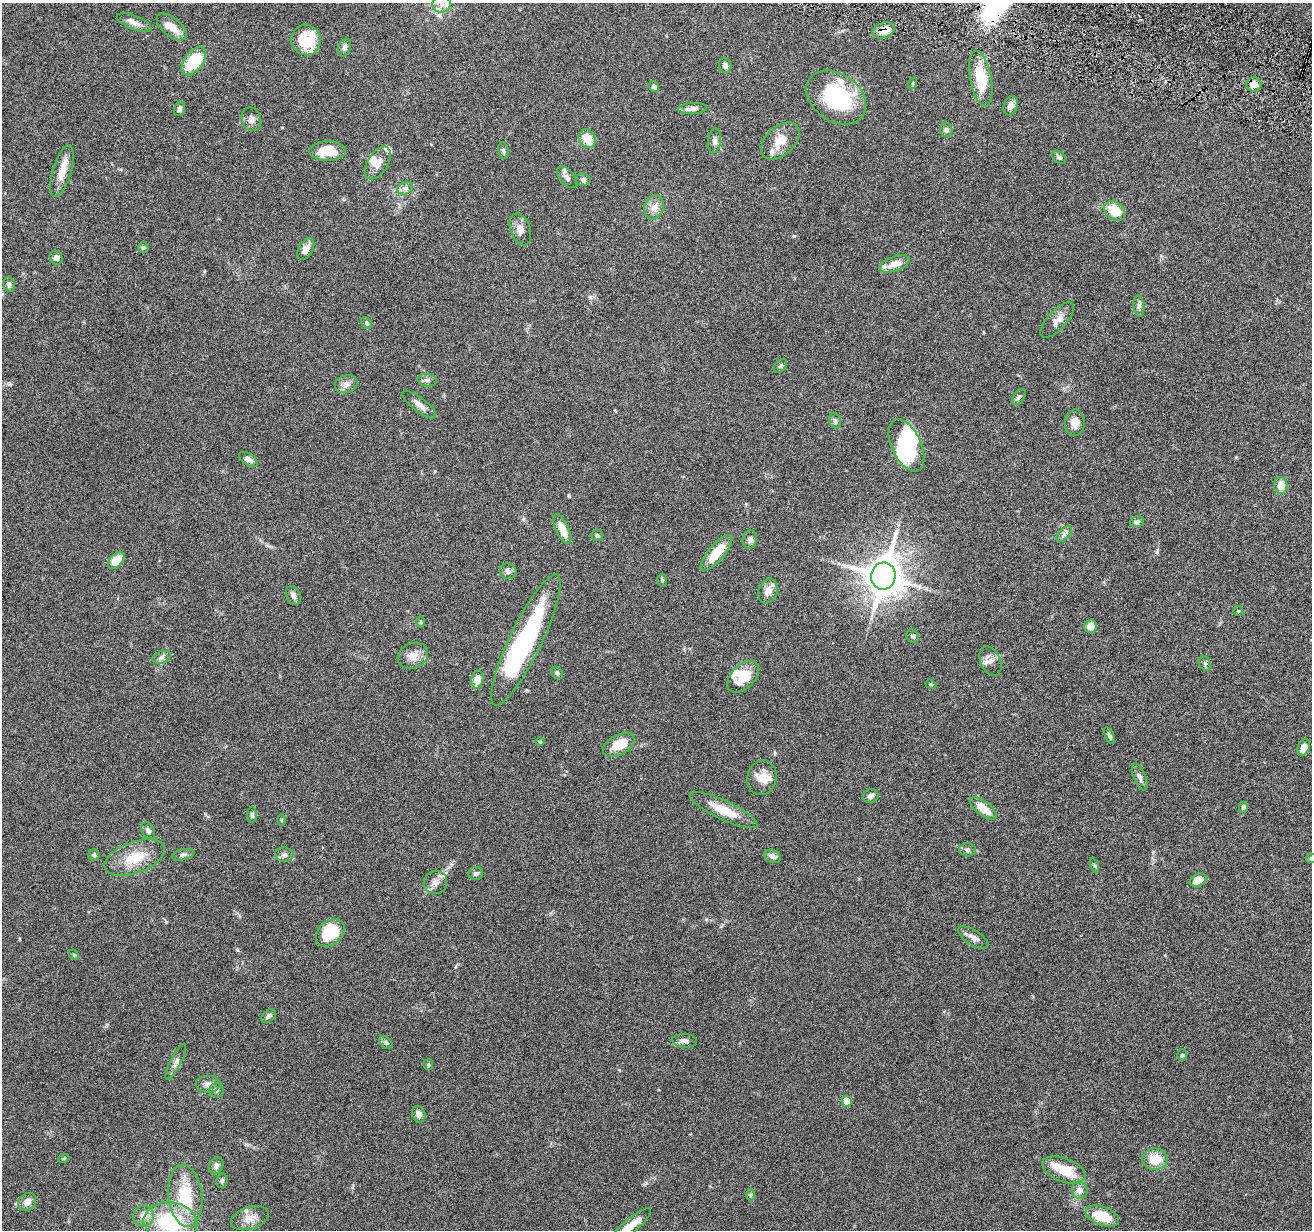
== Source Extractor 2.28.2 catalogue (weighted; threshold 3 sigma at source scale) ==
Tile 10 of 4 x 4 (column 2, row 3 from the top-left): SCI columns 1313-2622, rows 1484-2711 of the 5242 x 5295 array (HDU 1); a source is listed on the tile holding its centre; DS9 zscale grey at full resolution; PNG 1314 x 1232 px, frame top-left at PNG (2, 3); each listed source drawn as its Kron ellipse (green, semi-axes under 4 px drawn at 4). Shown black and unused: <1% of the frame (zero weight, under 4 of 8 exposures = <1% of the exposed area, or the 3 px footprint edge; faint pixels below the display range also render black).
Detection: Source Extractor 2.28.2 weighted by HDU 2 'WHT'; one run over the whole footprint, this tile lists its part. Background 0.0772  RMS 0.0044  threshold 0.0181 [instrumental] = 3 sigma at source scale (4.09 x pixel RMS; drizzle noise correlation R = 1.36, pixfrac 0.8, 0.05/0.05 arcsec/px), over >= 5 px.
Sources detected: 139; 4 inside a brighter object's white glare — neither listed nor drawn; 9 inside a brighter listed object's ellipse — not listed separately; the other 126 listed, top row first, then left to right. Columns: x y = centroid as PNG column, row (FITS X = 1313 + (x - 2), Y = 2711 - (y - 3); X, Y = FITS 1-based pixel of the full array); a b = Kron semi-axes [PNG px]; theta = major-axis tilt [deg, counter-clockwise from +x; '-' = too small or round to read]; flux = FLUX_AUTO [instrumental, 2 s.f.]
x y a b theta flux
441 4 9 8 - 2.8
134 22 18 7 -22 2.8
172 27 18 9 -40 4.8
884 30 12 7 18 5.1
306 40 15 14 - 16
344 48 9 6 72 1.5
194 61 16 9 53 20
725 65 7 6 - 1.4
981 79 28 10 -79 15
913 83 6 3 72 0.46
1254 84 7 7 - 2.9
654 87 6 4 -52 1.3
836 97 32 23 -36 34
1011 106 10 7 73 2
693 108 14 5 4 2.3
179 109 7 5 75 1.2
251 119 12 9 -68 2.2
946 130 7 6 - 1.1
587 139 10 8 -58 6.3
715 141 12 6 85 1.6
780 141 23 14 42 6.3
328 151 18 10 0 8.9
503 151 8 5 -79 0.82
1059 157 8 5 -35 1.1
378 163 18 10 58 3.7
62 171 27 9 74 5.6
567 177 13 7 -50 1.7
583 180 7 6 - 0.93
405 188 8 6 21 1.4
654 207 12 9 69 3.2
1115 211 11 8 -41 11
520 229 16 10 -71 3
143 248 5 5 - 0.84
306 249 12 7 60 3.4
56 258 7 6 - 1.3
894 264 16 7 18 4.3
9 284 7 6 - 1.3
1139 306 10 5 -83 1.3
1057 320 22 9 47 3.6
366 323 6 4 -43 0.66
780 366 8 5 49 0.78
427 380 10 6 -8 1.2
346 384 12 8 18 2.5
1019 397 9 5 54 0.94
419 405 21 7 -38 2.8
835 421 8 5 -73 0.98
1075 423 13 10 88 4
906 445 28 14 -65 17
248 459 11 5 -34 1.9
1281 485 8 6 -86 4.6
1137 522 7 5 17 0.89
562 529 16 6 -64 6.1
1064 534 9 5 46 1.2
597 536 6 5 - 0.78
750 540 9 7 75 1.5
716 553 22 8 50 10
116 560 10 6 48 6.8
508 571 8 7 - 1.3
883 576 14 12 79 790
662 580 6 4 -77 0.64
768 591 13 9 68 3.4
293 596 10 7 -68 1.7
1238 611 5 4 - 0.49
420 622 6 4 -89 0.49
1090 626 7 6 - 2.9
913 636 7 6 - 0.79
526 640 72 16 64 66
413 656 15 12 24 4.1
162 657 9 6 19 1.2
990 661 15 10 -66 2.8
1205 663 7 5 -70 0.79
557 673 6 5 - 0.92
743 677 19 11 44 9.6
477 680 9 6 77 5.5
931 684 6 4 -21 0.48
1109 736 9 4 -63 0.81
540 742 5 3 - 0.31
619 745 17 10 29 8
1304 747 9 5 69 3.3
1140 777 15 6 -68 1.6
762 778 17 14 75 5.1
871 796 8 7 - 1.6
1243 807 5 4 - 1.1
983 808 16 7 -37 6.8
724 810 37 9 -25 9.2
252 815 8 5 -89 0.86
281 820 6 4 89 0.45
148 831 9 6 -59 1.3
967 850 8 6 -6 1.2
94 855 5 5 - 0.63
183 855 11 5 13 1.2
284 855 9 7 -7 1.6
773 856 8 6 -23 2
135 857 31 15 20 12
1311 858 5 5 - 0.52
1094 865 7 3 -71 0.59
476 873 7 6 - 0.91
1198 880 9 6 26 5.5
435 882 12 11 - 2.8
330 933 16 12 40 15
973 938 17 7 -33 2
74 955 6 4 -45 0.5
269 1016 8 5 40 1.2
684 1041 13 6 -3 1.7
386 1042 8 5 -47 0.81
1182 1055 6 5 - 0.59
176 1062 20 5 63 2
428 1065 5 4 - 0.57
208 1084 12 8 1 2.3
216 1090 7 7 - 1
847 1101 5 5 - 8.4
419 1114 8 6 -67 2.3
64 1158 5 3 - 0.4
1155 1159 12 10 1 7.7
216 1166 9 7 66 1.4
1064 1170 23 11 -20 11
222 1181 7 5 81 0.87
1080 1190 9 8 - 2.6
751 1195 6 4 -90 0.57
185 1196 31 17 -83 19
27 1202 10 8 43 2.7
144 1216 10 10 - 2.9
1102 1216 17 9 -20 11
250 1218 19 11 18 4.2
170 1222 27 20 -8 31
630 1227 27 7 41 7.4
Overlapping masked pixels (flux is a lower limit): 2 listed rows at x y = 884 30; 1254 84
Isophote crosses this tile's border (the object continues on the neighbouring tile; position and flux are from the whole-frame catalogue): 3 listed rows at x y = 1311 858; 170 1222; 630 1227
Unlisted compact peaks at least as high as the median listed source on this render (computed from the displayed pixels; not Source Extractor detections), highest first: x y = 794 236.